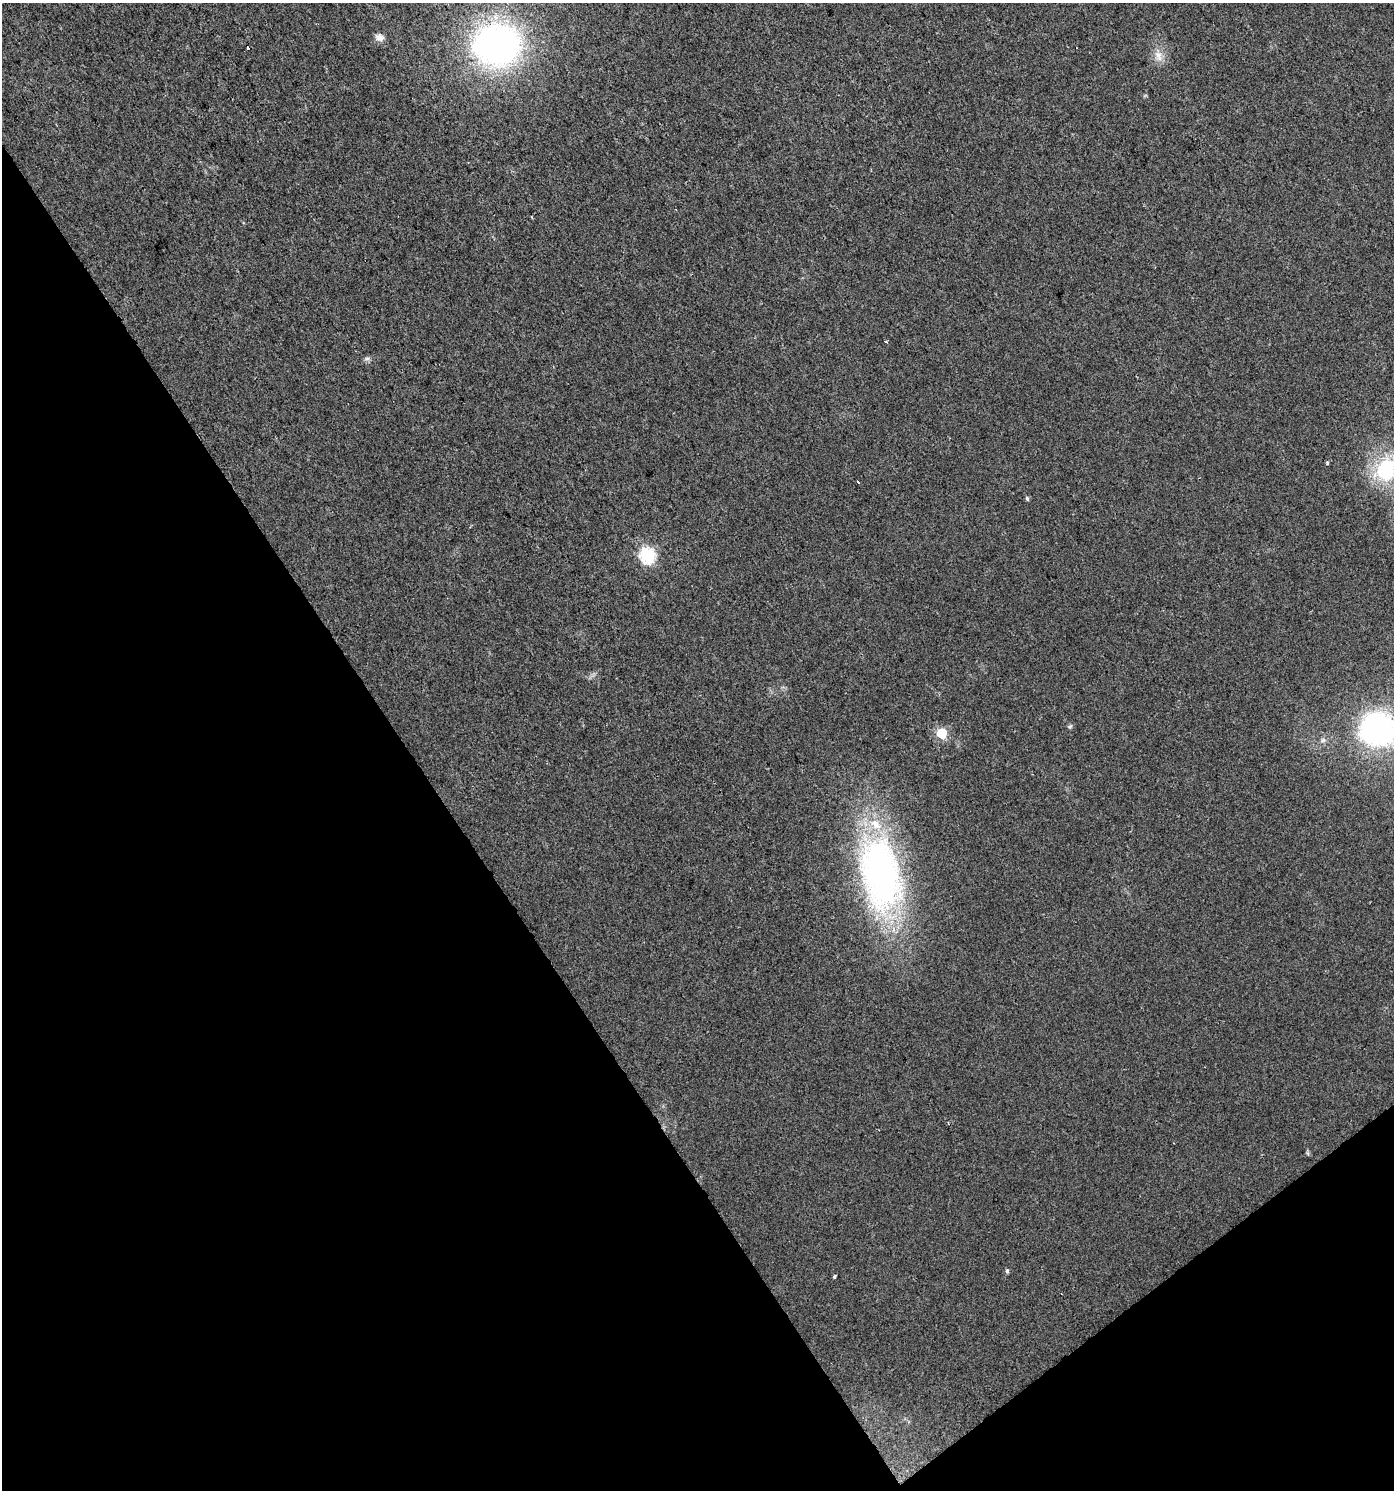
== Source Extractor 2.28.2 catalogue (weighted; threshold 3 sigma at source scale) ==
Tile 14 of 4 x 4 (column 2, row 4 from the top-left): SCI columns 1585-2976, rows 1-1488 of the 5888 x 5956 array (HDU 1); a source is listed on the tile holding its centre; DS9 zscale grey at full resolution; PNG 1396 x 1492 px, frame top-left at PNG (2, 3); no overlay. Shown black and unused: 34% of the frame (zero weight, under 2 of 3 exposures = <1% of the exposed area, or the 3 px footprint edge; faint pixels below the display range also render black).
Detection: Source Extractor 2.28.2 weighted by HDU 2 'WHT'; one run over the whole footprint, this tile lists its part. Background 0.0154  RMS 0.0057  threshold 0.0256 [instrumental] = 3 sigma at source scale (4.5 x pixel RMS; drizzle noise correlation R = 1.50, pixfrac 1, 0.0396/0.0396 arcsec/px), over >= 5 px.
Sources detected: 18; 1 cosmic-ray / hot-pixel residue — not listed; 1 inside a brighter listed object's ellipse — not listed separately; the other 16 listed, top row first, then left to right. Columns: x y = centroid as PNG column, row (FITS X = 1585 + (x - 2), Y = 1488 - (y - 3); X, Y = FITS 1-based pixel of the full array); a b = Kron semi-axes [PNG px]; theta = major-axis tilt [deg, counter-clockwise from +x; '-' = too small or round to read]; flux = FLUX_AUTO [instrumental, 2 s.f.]
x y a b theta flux
379 37 12 9 -23 3.1
497 45 44 40 3 190
248 47 3 3 - 2
1158 56 17 8 -68 5.1
886 341 3 3 - 1.9
367 358 7 4 1 1.2
1327 463 3 3 - 2.8
1386 470 24 21 56 44
1027 499 6 4 -84 1
648 555 7 7 - 110
1378 729 36 33 -14 120
942 733 6 6 - 33
1323 740 6 6 - 1.5
881 874 72 37 -80 230
1007 1270 6 4 -75 0.94
834 1276 4 3 - 1.7
Isophote crosses this tile's border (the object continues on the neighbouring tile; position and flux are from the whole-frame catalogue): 2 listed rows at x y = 1386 470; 1378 729
Unlisted compact peaks at least as high as the median listed source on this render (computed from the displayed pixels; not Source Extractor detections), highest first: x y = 1070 727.